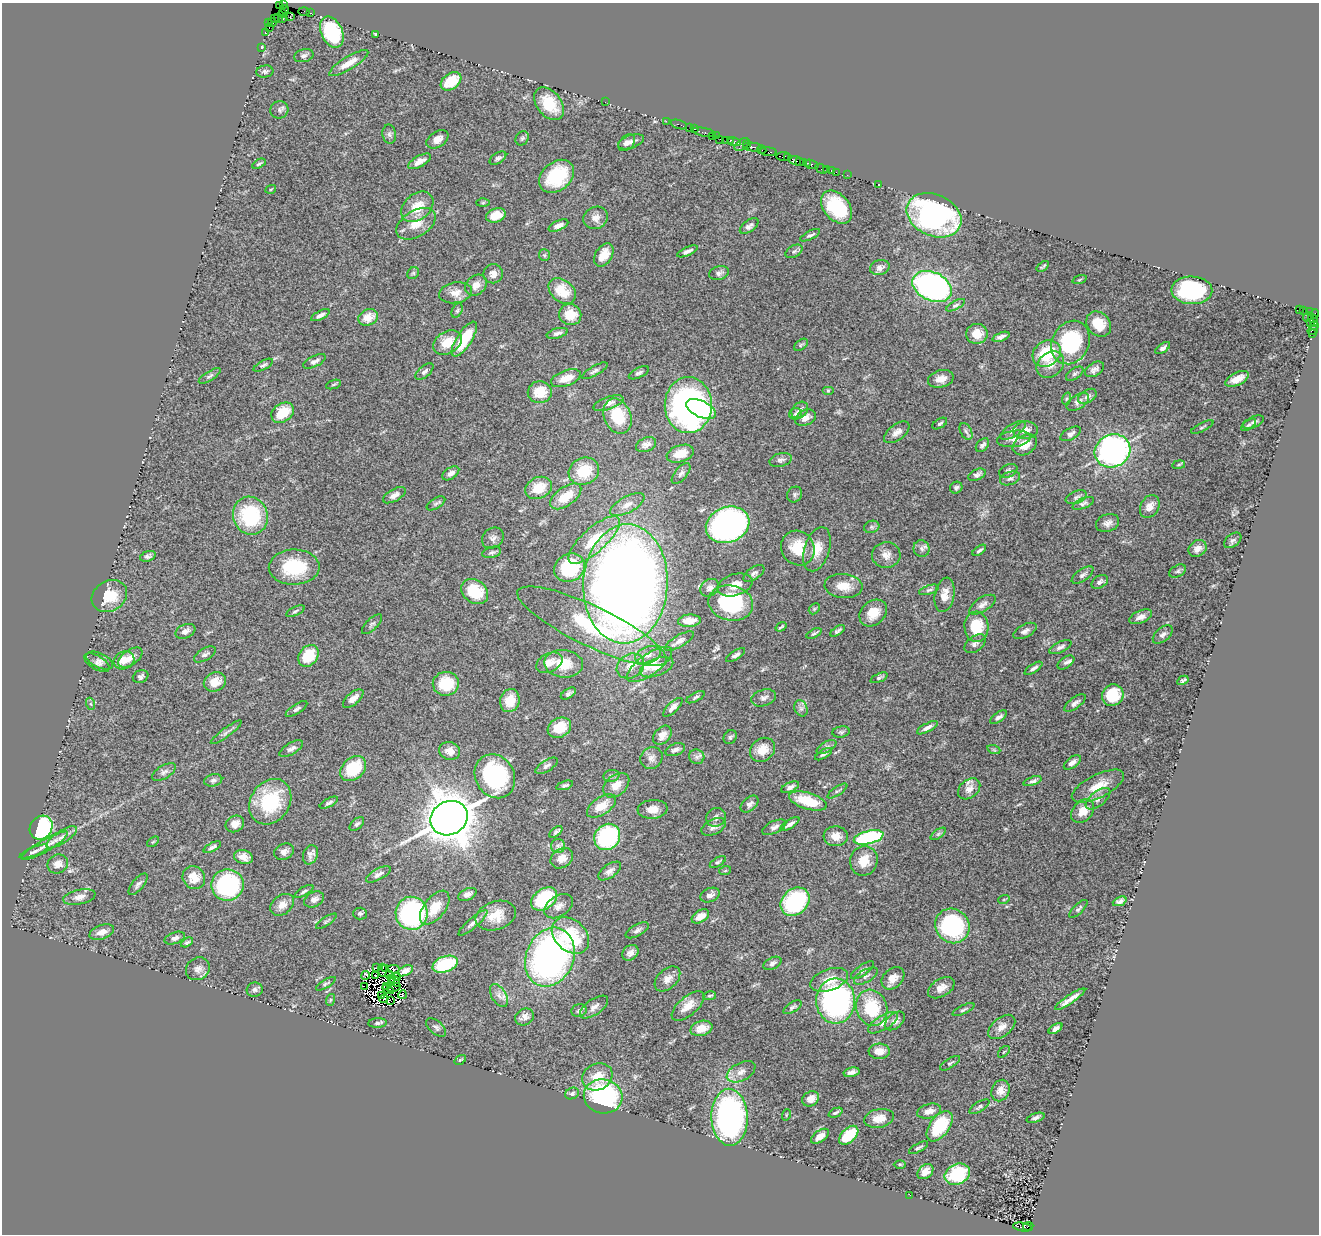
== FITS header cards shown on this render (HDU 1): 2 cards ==
NAXIS1  =                 1317
NAXIS2  =                 1232

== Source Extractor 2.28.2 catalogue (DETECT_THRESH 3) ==
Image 1317 x 1232 px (HDU 1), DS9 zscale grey, 1 PNG px = 1 image px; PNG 1321 x 1236 px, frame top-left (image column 1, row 1232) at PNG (2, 3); each listed source drawn as its Kron ellipse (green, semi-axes under 4 px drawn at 4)
Background 1.34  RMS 0.047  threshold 0.141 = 3 sigma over >= 5 px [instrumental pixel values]
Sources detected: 436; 11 with non-positive FLUX_AUTO (blend fragments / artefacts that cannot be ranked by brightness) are neither listed nor drawn; the other 425 listed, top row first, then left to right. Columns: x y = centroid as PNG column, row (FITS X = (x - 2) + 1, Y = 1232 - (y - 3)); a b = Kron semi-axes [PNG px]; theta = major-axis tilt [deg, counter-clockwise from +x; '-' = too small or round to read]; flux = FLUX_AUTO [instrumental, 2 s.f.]
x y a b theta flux
279 5 2 2 - 11
283 5 2 2 - 30
285 9 4 2 - 46
304 11 5 3 - 140
282 13 4 2 - 37
311 13 3 2 - 68
290 17 4 2 - 84
279 18 4 2 - 67
282 18 4 3 - 81
274 19 3 2 - 61
272 22 4 2 - 95
269 23 4 3 - 130
269 28 3 2 - 170
265 32 2 2 - 45
332 32 16 10 -65 210
376 34 4 3 - 4.7
261 48 3 2 - 36
304 56 10 6 15 9.9
349 63 22 6 31 37
265 72 8 6 7 7.9
451 81 11 8 34 88
605 102 2 2 - 30
549 104 18 12 -53 96
279 110 9 8 - 9.1
666 121 2 2 - 43
679 124 8 3 -18 250
690 128 2 2 - 100
694 129 3 2 - 150
704 132 11 3 -12 300
389 134 9 6 -82 11
712 136 2 2 - 39
716 136 2 2 - 54
522 138 7 6 - 7.1
437 139 12 7 34 24
720 139 2 2 - 5.8
726 140 2 2 - 25
730 140 3 3 - 130
631 142 13 6 20 15
734 142 6 3 -8 190
627 143 10 7 44 13
742 145 8 5 36 210
746 145 3 2 - 120
752 147 9 3 -7 700
762 150 4 2 - 94
768 152 9 3 -5 360
784 157 8 3 -3 380
787 157 3 2 - 140
498 158 9 5 32 9.1
419 161 13 5 29 19
796 161 8 4 -15 480
800 161 3 2 - 230
803 162 4 3 - 180
807 163 3 3 - 260
259 164 7 3 30 4.6
811 164 7 3 -14 550
821 169 7 4 -26 100
826 169 3 3 - 180
831 170 3 2 - 52
836 172 2 2 - 54
847 175 2 2 - 21
557 176 19 14 39 160
879 185 2 2 - 1.7
271 189 5 3 - 2.8
483 203 6 4 2 4.5
417 207 18 13 40 63
837 207 19 12 -50 170
496 215 10 7 17 45
934 215 28 20 -24 740
595 218 12 11 - 24
416 224 22 13 32 54
558 225 10 5 23 16
749 226 11 5 35 11
810 235 11 3 27 7.8
687 251 11 4 24 12
794 251 9 5 30 8.3
544 255 6 5 - 5
604 255 13 8 58 47
1043 266 7 2 36 4.4
880 267 10 7 16 16
413 273 6 5 - 5.2
719 273 10 6 15 12
493 274 10 9 - 20
1080 280 7 3 19 3.8
476 285 12 9 42 27
932 287 21 14 -25 1000
1192 290 20 14 -2 310
562 291 15 11 -39 77
455 293 16 10 10 29
955 305 10 4 28 7.1
1299 309 3 3 - 650
1303 310 3 2 - 20
457 311 7 5 63 6.1
1310 311 4 3 - 77
1315 314 4 2 - 110
320 315 10 4 26 12
570 315 11 10 - 58
368 317 10 8 25 42
1307 318 4 2 - 99
1313 319 7 3 -64 190
1310 323 3 2 - 43
1099 324 14 11 -45 67
1314 325 4 3 - 300
1313 330 6 3 34 130
557 333 11 5 14 10
1312 333 3 2 - 92
977 334 11 10 - 42
1001 337 9 4 20 11
464 339 20 7 57 110
447 342 15 11 31 60
1071 342 22 18 63 270
801 345 8 5 35 5.3
1163 348 8 4 34 11
1047 353 15 12 36 150
315 361 12 5 26 12
263 365 11 4 28 7.7
1050 365 15 12 42 32
1094 369 10 6 32 13
595 371 14 5 29 10
424 372 11 5 41 10
639 373 11 5 26 8.5
1075 374 10 5 33 7
210 376 12 4 32 8.1
566 378 15 7 20 42
941 379 13 8 14 27
1237 379 12 6 26 46
334 384 8 3 19 4.3
828 390 6 4 0 3.4
540 392 12 11 - 71
1087 396 10 6 31 12
1066 399 6 4 71 4.7
1078 402 12 7 33 13
608 403 16 6 19 20
688 405 28 23 90 1100
701 409 16 8 -25 190
800 410 9 7 50 19
283 413 12 9 36 83
795 414 6 5 - 7
618 416 18 13 -67 120
805 418 11 7 25 19
1253 422 11 5 24 11
940 424 8 4 31 6.9
1248 425 9 4 36 7.5
1202 427 12 3 25 5.4
1013 430 14 6 32 15
1025 430 12 9 6 25
966 431 9 5 -62 8.8
897 432 15 8 37 21
1071 434 11 5 29 11
1014 439 17 8 8 22
646 445 10 7 22 21
982 445 8 5 47 9.6
1025 445 13 9 34 40
1113 451 18 16 26 1000
680 454 14 8 18 54
781 460 11 6 14 11
1179 465 6 3 9 3.9
584 471 15 13 24 99
1008 471 9 6 25 8.5
451 473 9 5 34 15
681 474 12 6 50 12
977 475 9 5 25 9.6
1010 478 10 6 20 11
538 488 14 10 27 69
956 488 6 5 - 7.5
795 494 8 7 - 8.7
394 495 13 6 29 17
566 496 18 9 36 70
1076 497 11 6 21 9.6
436 503 10 5 31 8
1083 503 11 5 23 8.5
627 505 19 8 29 28
1150 506 12 9 61 31
250 516 19 17 -70 250
1108 523 12 8 20 17
728 525 22 17 20 1500
872 527 8 6 19 7.9
493 538 11 9 39 14
594 540 33 12 42 110
1233 540 10 6 38 8
798 548 18 16 -55 84
1198 548 10 7 35 23
817 549 23 12 72 53
922 549 8 8 - 11
979 550 8 3 36 5.7
492 552 9 5 15 8
886 555 14 13 - 27
148 556 8 5 19 8.8
294 567 25 17 1 150
570 568 16 13 28 200
1178 571 9 5 28 7.5
754 573 12 6 35 11
1083 575 12 6 35 12
1100 582 9 6 31 11
625 584 60 42 87 4100
735 585 18 10 17 34
843 586 19 12 -6 48
710 588 10 8 38 13
929 590 10 4 18 7.4
475 591 14 11 -37 110
945 595 17 9 79 34
109 596 18 15 30 78
731 603 22 17 -11 250
982 605 15 7 32 16
814 609 6 4 45 4.2
295 611 10 4 24 5.8
873 613 15 12 42 47
1141 617 12 6 22 18
689 621 11 6 4 30
372 624 13 5 44 8.8
592 626 82 20 -26 280
781 627 6 2 35 4.3
976 627 15 12 -86 100
185 631 10 6 24 16
837 631 8 3 34 7
1025 631 13 6 27 13
814 634 8 3 25 5.5
1163 635 12 6 41 13
679 641 16 6 30 18
975 644 12 7 37 14
1060 647 12 5 26 11
205 654 12 6 31 11
648 655 13 8 20 22
736 655 11 4 32 11
308 656 12 9 53 100
130 657 14 7 35 23
124 660 10 8 26 41
100 661 14 7 -25 15
1066 662 9 5 35 9.1
97 663 14 6 -31 14
549 663 14 9 25 32
564 664 19 14 -5 71
649 664 27 10 35 62
630 666 14 11 31 41
657 667 17 8 20 30
1034 668 10 4 33 9.9
141 676 8 6 25 9.6
879 678 9 4 24 6.5
1183 680 6 3 29 5.4
215 682 11 9 22 40
446 684 13 12 - 100
568 693 8 4 32 8.5
1113 695 11 10 - 120
695 697 10 4 27 6.3
764 698 12 8 17 14
353 699 12 6 40 20
510 700 12 9 74 46
1075 703 12 5 36 12
91 704 6 4 -71 5.1
673 707 12 5 44 16
801 708 8 6 -68 11
297 709 12 4 32 9.1
999 717 10 4 35 12
559 728 12 9 29 73
927 728 11 4 29 13
226 732 19 4 36 12
841 732 8 5 9 6.6
662 735 11 7 48 20
730 737 7 6 - 6.8
827 747 11 5 29 9.1
291 749 13 5 31 12
675 750 10 6 21 12
762 750 13 11 41 44
994 750 6 4 -19 4.9
450 751 10 9 - 25
824 754 9 4 30 8.6
697 757 8 7 - 11
651 758 11 10 - 19
1072 762 10 5 36 16
547 766 12 5 32 11
353 768 14 10 42 130
164 772 13 6 31 12
495 776 23 19 -59 360
611 776 8 6 15 8.3
213 780 9 6 15 9.4
1033 781 9 4 19 9.1
565 785 9 4 17 7.2
616 785 15 10 40 37
1098 786 29 11 27 65
790 787 9 4 25 12
969 789 12 9 39 26
837 791 11 3 33 5.8
1098 799 14 7 39 19
808 801 20 8 -16 95
270 802 24 19 56 190
329 803 10 4 28 8.2
750 804 10 6 40 12
601 806 16 8 34 51
652 809 15 9 5 35
1083 811 13 9 48 43
716 817 10 9 - 14
449 818 19 16 29 8200
235 824 10 8 31 23
357 824 9 5 43 7.8
790 824 11 4 33 13
713 827 13 7 26 18
774 827 13 6 25 12
41 828 12 11 - 440
556 832 8 4 41 6.9
938 834 9 4 36 6.7
836 836 12 10 3 30
61 837 18 6 33 22
607 837 14 12 49 340
869 837 15 6 14 340
153 842 7 3 36 3.7
45 846 26 6 30 30
558 846 7 7 - 10
212 847 9 3 27 8.1
34 852 15 4 23 9.7
284 852 10 8 23 16
310 855 10 7 69 14
243 857 9 7 -16 24
562 858 12 9 34 30
864 861 15 13 67 53
718 862 9 3 32 5.7
58 864 10 9 - 26
610 871 13 6 35 16
725 871 6 3 19 3.5
378 874 14 5 28 15
194 878 12 11 - 50
138 884 13 5 51 12
227 885 16 15 - 380
304 891 10 4 31 6.8
467 894 10 5 25 15
710 895 10 7 21 20
79 897 16 7 12 22
314 899 10 7 27 17
544 899 14 10 36 210
1004 899 6 3 19 3.3
1120 901 7 4 23 9.9
795 902 16 12 42 340
282 905 13 9 39 29
559 906 16 10 33 23
435 908 20 10 52 61
1078 909 12 4 45 8
411 913 16 16 - 520
360 914 7 6 - 7.2
496 916 21 14 19 61
700 916 9 5 32 23
326 921 12 3 33 5
473 923 18 5 41 15
952 926 18 16 -46 350
637 930 13 6 30 12
102 932 13 7 20 27
570 935 21 15 -43 190
175 938 10 5 20 12
187 942 6 4 29 6
630 953 9 7 41 17
550 957 30 24 67 1200
772 963 9 5 26 9.9
445 964 13 7 20 190
377 967 3 2 - 3.5
386 968 3 2 - 0.076
198 969 12 11 - 20
393 969 6 3 -1 15
382 970 6 2 -89 2.5
862 970 13 5 34 14
405 971 8 4 26 11
390 974 4 2 - 4.6
366 975 4 3 - 2.4
375 976 2 2 - 3.6
866 976 13 6 30 12
396 977 4 4 - 5.1
893 978 13 9 43 27
391 979 2 2 - 2.2
667 979 15 9 43 26
829 980 19 10 19 53
395 981 6 3 -58 1.7
326 984 11 4 31 6.2
364 986 3 3 - 1400
386 986 3 2 - 19
394 987 7 2 16 5.7
941 988 14 8 31 23
388 989 6 2 -31 2.2
255 990 8 7 - 8.7
402 995 4 2 - 3
382 996 2 2 - 6.6
499 996 12 7 -59 19
710 996 6 4 10 5.2
384 999 4 2 - 3.9
1070 999 18 3 34 25
330 1000 6 4 72 4.1
390 1000 2 2 - 1.5
836 1001 22 19 89 810
688 1006 20 9 40 43
594 1007 16 7 35 19
792 1007 10 5 32 7.4
872 1008 18 15 -72 150
964 1010 12 4 26 7.3
579 1011 8 6 18 8.9
525 1017 10 8 30 23
895 1021 12 7 39 18
377 1023 9 4 3 7.7
883 1023 17 7 31 24
1002 1027 16 9 39 26
436 1028 12 6 -40 9.4
701 1028 11 7 16 43
1056 1029 8 4 35 11
879 1051 10 7 2 28
1004 1052 7 3 45 3.2
460 1060 6 3 35 3.5
950 1063 11 4 32 6.1
741 1072 15 9 27 25
852 1072 8 4 12 13
597 1077 15 13 27 60
1001 1091 11 8 66 27
572 1093 7 5 22 8.2
603 1096 19 17 -12 440
811 1099 9 7 32 26
979 1107 11 4 32 6.9
929 1111 12 7 15 24
836 1113 7 3 24 6.4
786 1115 6 3 72 3
730 1117 28 18 -88 880
879 1118 15 9 11 37
1035 1118 9 4 19 8.4
940 1126 17 9 53 140
849 1135 11 7 44 100
820 1136 10 5 36 20
918 1148 11 4 28 6.7
900 1164 6 4 -1 4.3
925 1172 9 6 42 29
957 1174 13 10 24 160
910 1195 3 2 - 5.2
1028 1226 5 3 - 220
1022 1227 9 3 -9 590
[11 non-positive-flux detections neither listed nor drawn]